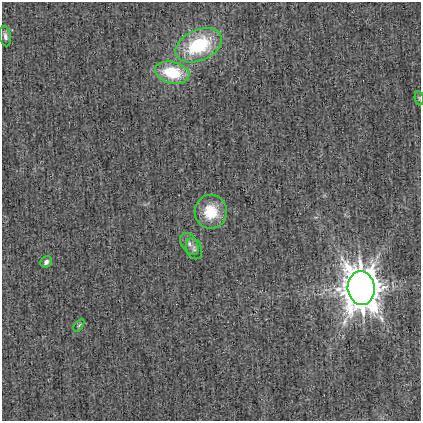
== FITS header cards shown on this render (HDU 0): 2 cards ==
NAXIS1  =                  419
NAXIS2  =                  419

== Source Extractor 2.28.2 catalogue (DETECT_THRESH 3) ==
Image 419 x 419 px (HDU 0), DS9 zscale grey, 1 PNG px = 1 image px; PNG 423 x 423 px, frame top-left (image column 1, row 419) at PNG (2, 2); each listed source drawn as its Kron ellipse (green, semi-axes under 4 px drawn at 4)
Background -4.16e-05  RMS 0.03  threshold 0.0902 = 3 sigma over >= 5 px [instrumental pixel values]
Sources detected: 10; all 10 listed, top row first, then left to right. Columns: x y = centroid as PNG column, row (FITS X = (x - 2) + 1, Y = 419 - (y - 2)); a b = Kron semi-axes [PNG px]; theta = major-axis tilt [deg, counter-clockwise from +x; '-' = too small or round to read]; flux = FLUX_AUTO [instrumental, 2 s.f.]
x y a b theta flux
5 36 10 5 -80 7.6
199 45 24 15 24 170
172 73 17 10 -13 100
419 98 7 4 -82 3
211 212 17 16 - 66
189 244 12 7 -58 12
194 249 11 7 -68 8.2
46 262 6 5 - 8.2
361 288 17 13 -84 5300
79 325 7 3 54 2.8
At the frame edge (FLAGS 8, measured only in part): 1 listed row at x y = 419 98